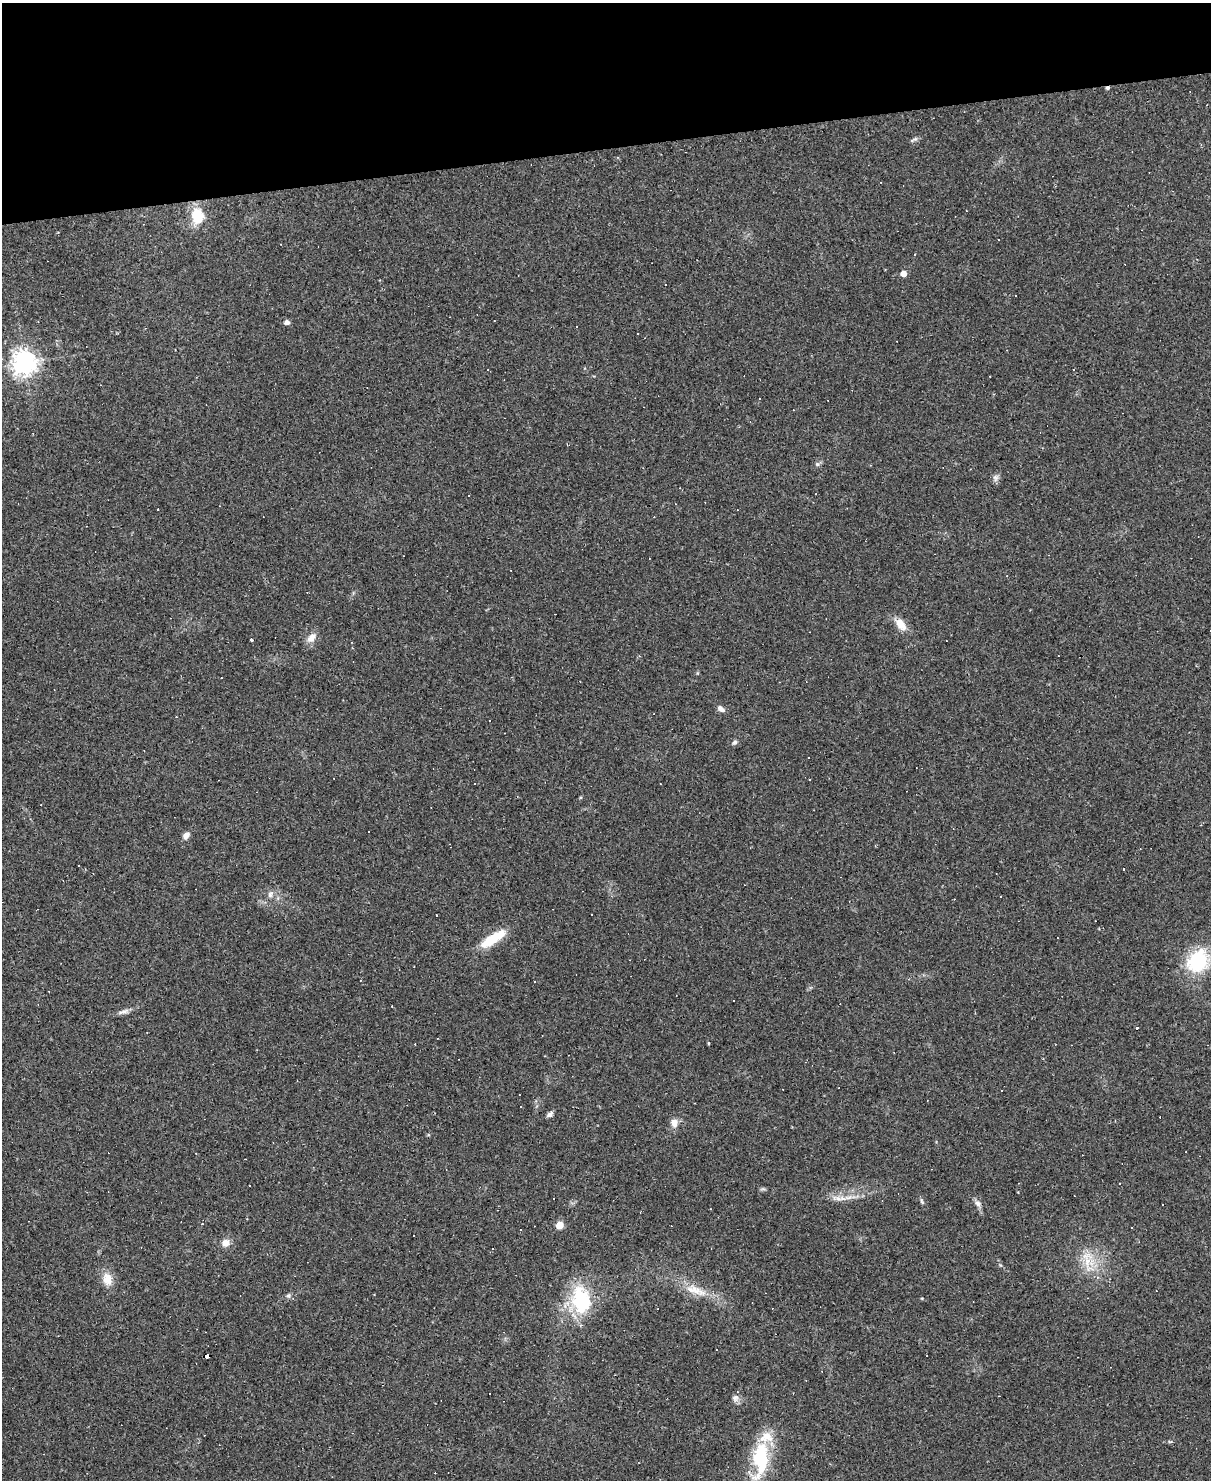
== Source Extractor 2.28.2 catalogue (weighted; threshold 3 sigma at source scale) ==
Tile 3 of 4 x 3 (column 3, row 1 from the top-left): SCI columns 2417-3625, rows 3201-4678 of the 4833 x 4811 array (HDU 1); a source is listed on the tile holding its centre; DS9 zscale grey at full resolution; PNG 1213 x 1482 px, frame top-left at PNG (2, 3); no overlay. Shown black and unused: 10% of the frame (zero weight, under 2 of 3 exposures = <1% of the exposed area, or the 3 px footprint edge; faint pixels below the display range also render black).
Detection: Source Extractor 2.28.2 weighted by HDU 2 'WHT'; one run over the whole footprint, this tile lists its part. Background 0.145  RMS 0.0082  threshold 0.037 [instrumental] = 3 sigma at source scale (4.5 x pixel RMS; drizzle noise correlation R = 1.50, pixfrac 1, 0.05/0.05 arcsec/px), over >= 5 px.
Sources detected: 89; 1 inside a brighter object's white glare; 43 cosmic-ray / hot-pixel residue — not listed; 1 inside a brighter listed object's ellipse — not listed separately; the other 44 listed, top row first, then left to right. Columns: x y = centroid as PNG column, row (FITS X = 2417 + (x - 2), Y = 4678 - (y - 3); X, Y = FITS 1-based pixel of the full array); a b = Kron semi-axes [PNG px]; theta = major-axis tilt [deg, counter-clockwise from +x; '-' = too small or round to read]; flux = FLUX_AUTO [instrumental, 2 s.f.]
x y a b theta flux
1107 88 4 3 - 1.9
914 139 10 4 29 1.9
197 216 17 13 -74 23
903 273 4 4 - 8.5
287 322 7 6 - 2.5
24 363 8 8 - 690
990 376 2 2 - 0.61
817 464 6 5 - 1.6
995 478 10 7 80 2.8
468 495 3 3 - 7.3
901 624 18 10 -51 9.5
311 638 14 9 52 6.5
251 639 3 3 - 32
221 678 3 2 - 0.58
721 709 11 6 -33 3.2
734 742 7 5 40 1.6
808 757 2 2 - 0.67
186 835 9 6 52 4.3
270 894 10 6 69 3.1
493 939 34 10 33 24
1197 961 32 25 54 47
534 982 3 2 - 0.55
124 1011 14 6 17 3.5
1137 1028 4 3 - 5.7
708 1043 5 3 - 0.75
520 1107 3 3 - 12
550 1114 9 5 43 2.7
674 1123 12 10 88 5.6
554 1198 2 2 - 0.8
842 1198 11 6 4 4.7
922 1201 9 4 -67 1.6
978 1204 9 8 - 3.4
202 1224 3 3 - 1.1
559 1225 7 6 - 8.5
226 1243 9 8 - 6.3
1087 1262 23 10 76 15
1097 1277 5 3 - 1.1
107 1279 18 12 -78 10
695 1290 19 10 -49 11
288 1296 7 6 - 1.8
581 1300 27 18 -81 62
207 1356 5 3 - 42
735 1398 9 9 - 3.4
761 1454 42 18 70 46
Overlapping masked pixels (flux is a lower limit): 2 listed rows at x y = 1107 88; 207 1356